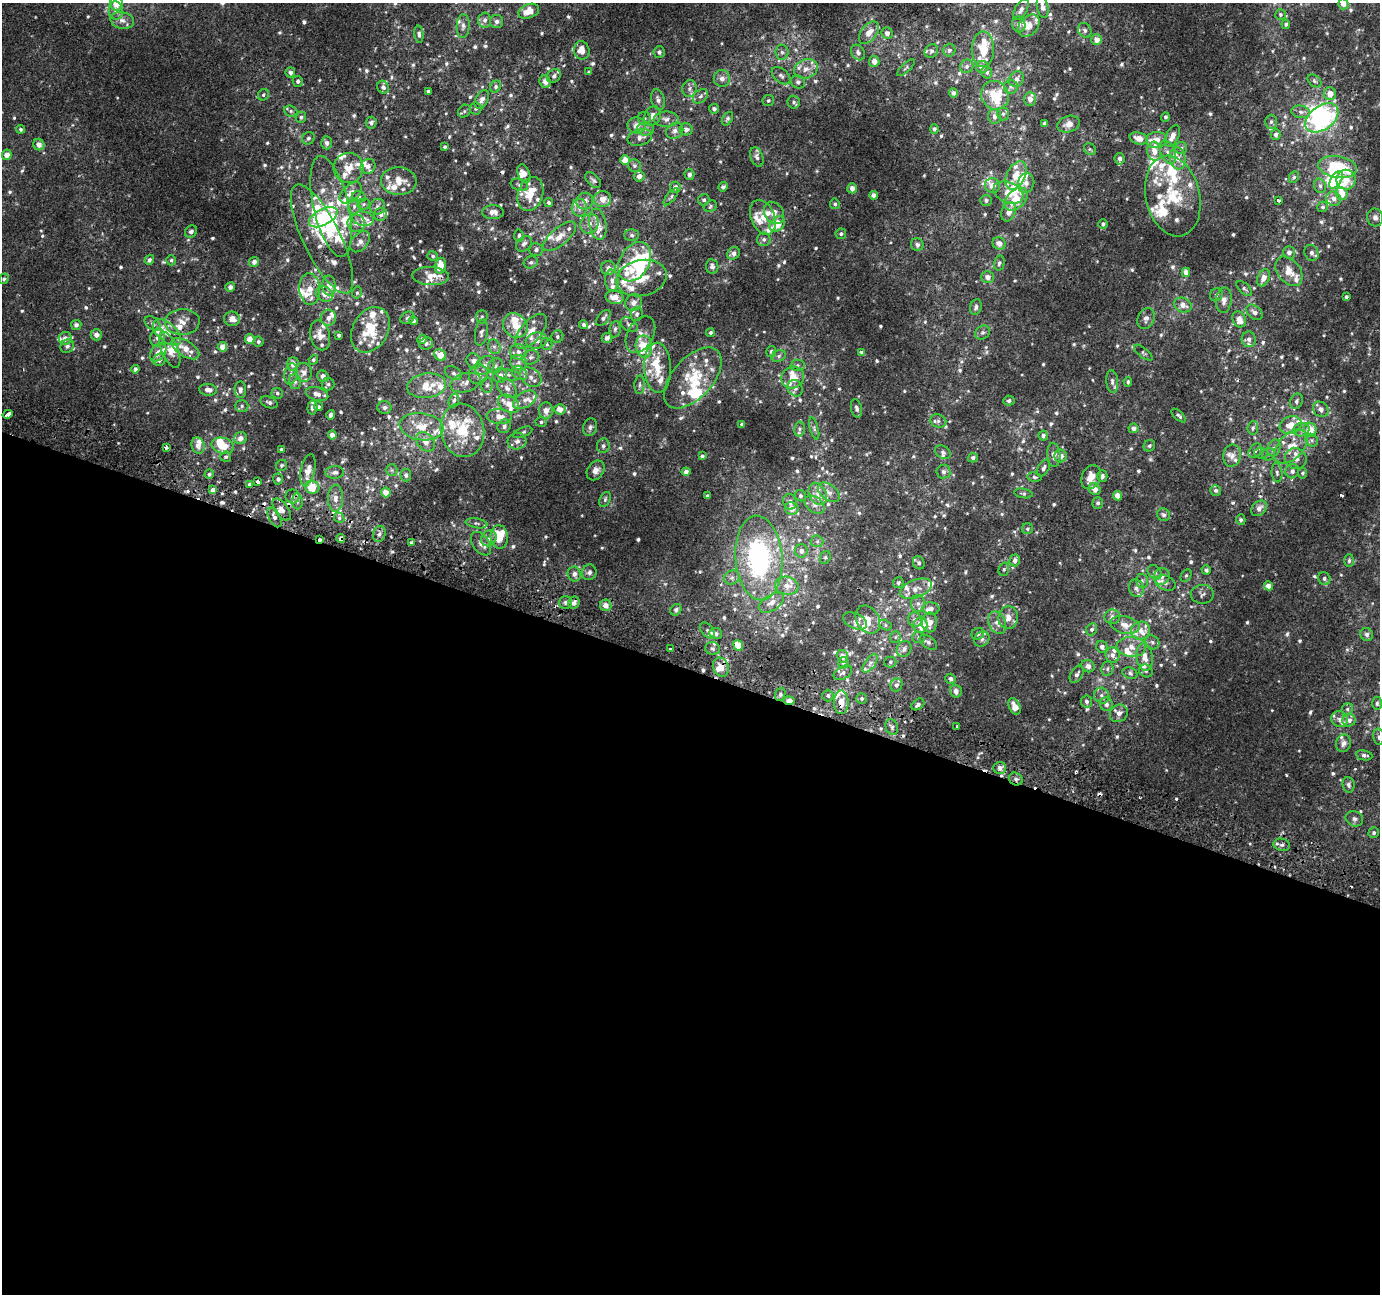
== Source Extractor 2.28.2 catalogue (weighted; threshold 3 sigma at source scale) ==
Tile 14 of 4 x 4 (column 2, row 4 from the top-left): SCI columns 1403-2780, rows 315-1606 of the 5553 x 5736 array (HDU 1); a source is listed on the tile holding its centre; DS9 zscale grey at full resolution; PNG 1382 x 1296 px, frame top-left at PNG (2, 3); each listed source drawn as its Kron ellipse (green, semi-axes under 4 px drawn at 4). Shown black and unused: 48% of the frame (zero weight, under 2 of 3 exposures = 2% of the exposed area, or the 3 px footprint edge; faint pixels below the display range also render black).
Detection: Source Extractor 2.28.2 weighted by HDU 2 'WHT'; one run over the whole footprint, this tile lists its part. Background 9.87e-04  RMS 0.0028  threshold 0.0125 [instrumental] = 3 sigma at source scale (4.5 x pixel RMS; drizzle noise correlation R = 1.50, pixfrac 1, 0.0396/0.0396 arcsec/px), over >= 5 px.
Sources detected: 1024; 3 too faint to see at this stretch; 8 inside a brighter object's white glare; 10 cosmic-ray / hot-pixel residue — neither listed nor drawn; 197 inside a brighter listed object's ellipse — not listed separately; of the other 806, all 500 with FLUX_AUTO >= 0.516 (the completeness limit of this list) listed and drawn (306 fainter detections not listed), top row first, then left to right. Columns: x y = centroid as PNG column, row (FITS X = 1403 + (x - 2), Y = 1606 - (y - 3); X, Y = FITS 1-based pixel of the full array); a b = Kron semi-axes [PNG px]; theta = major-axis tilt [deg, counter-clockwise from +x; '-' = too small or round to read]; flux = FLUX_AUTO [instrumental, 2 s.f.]
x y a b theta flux
117 3 7 6 - 4.8
1343 4 5 5 - 2.2
1043 7 11 5 -78 1.8
1021 10 11 6 59 1.1
116 11 9 7 -84 1.4
529 11 11 7 19 3.4
1280 15 5 5 - 0.54
122 20 12 8 -13 1.7
485 20 7 6 - 1.1
497 21 6 6 - 0.8
1019 24 8 6 -73 0.99
1286 24 4 4 - 0.52
463 26 12 6 86 1.1
1029 26 13 9 48 2.5
1085 30 8 6 -57 0.82
869 33 13 7 51 3
887 33 6 5 - 1.5
419 34 8 4 -84 0.71
1097 40 5 5 - 2.2
983 49 18 11 89 6.6
582 50 9 7 -78 2.5
949 50 6 6 - 0.7
931 51 7 6 - 0.68
659 52 6 5 - 0.89
782 52 7 6 - 0.9
858 53 8 6 -60 1
874 61 5 5 - 2.3
967 66 7 6 - 0.82
982 67 6 6 - 1.3
906 68 11 4 44 0.55
806 69 12 9 20 2.5
290 72 5 5 - 1
589 72 3 3 - 0.53
987 72 6 5 - 0.89
554 76 7 6 - 0.95
781 76 11 6 -40 1
722 78 8 8 - 1.4
1016 79 8 7 - 1.3
298 81 5 5 - 0.8
1314 81 8 5 -42 0.62
545 82 6 5 - 1.9
798 82 7 6 - 0.88
383 87 6 5 - 0.89
496 87 6 5 - 0.63
1011 87 7 7 - 0.8
689 88 8 7 - 1
428 91 3 3 - 0.53
953 93 4 4 - 0.87
1330 94 6 6 - 2.7
263 95 6 5 - 0.52
995 95 15 13 -54 10
700 96 8 6 40 0.79
482 99 10 6 62 1.4
1030 99 7 6 - 1.5
658 100 10 6 -73 1.1
768 100 6 5 - 0.52
794 102 7 6 - 0.62
476 109 6 6 - 0.63
714 109 5 5 - 0.82
291 111 7 5 -22 0.62
464 111 7 5 45 0.58
1301 112 9 6 -10 1.1
1003 114 6 5 - 0.59
652 116 10 8 61 1.8
995 116 7 6 - 1.2
301 117 6 5 - 0.62
1165 117 5 4 - 0.55
644 118 6 6 - 0.73
1322 118 18 12 36 52
666 119 12 7 0 1.5
727 119 7 5 59 0.58
1271 122 7 6 - 0.66
371 123 6 5 - 0.81
1045 124 4 4 - 1
1069 124 11 8 17 2.2
637 125 9 8 - 1.9
20 129 4 4 - 0.53
645 129 8 6 -3 1
686 129 6 6 - 1.1
934 129 5 4 - 0.58
675 131 9 7 39 1.3
1276 134 5 5 - 0.83
1172 136 11 6 63 2.4
308 138 6 6 - 0.67
640 138 12 8 16 1.5
1139 138 9 6 -16 2.7
1156 140 10 8 4 2.6
327 143 6 5 - 0.9
39 145 6 5 - 2
445 147 4 4 - 0.57
1181 148 6 6 - 0.64
1090 149 6 5 - 0.53
1154 151 9 7 -83 2.6
1168 152 12 7 -69 1.6
7 155 5 4 - 2.1
757 157 10 6 -69 1
1177 158 11 8 -80 2.1
1120 159 6 5 - 0.94
625 160 5 5 - 2.7
368 166 8 7 - 0.99
634 166 7 6 - 0.65
1338 167 19 11 -10 19
348 168 15 15 - 4.1
524 174 10 6 -68 1.8
689 174 5 5 - 1.1
1016 175 15 9 64 4.2
639 176 5 5 - 1.5
1294 177 6 5 - 0.53
593 180 9 5 -44 0.71
1336 180 10 5 57 9.2
1346 180 10 9 - 3.6
399 181 17 14 -4 3.6
1026 183 10 8 72 1.5
519 185 9 6 -19 0.92
992 185 8 7 - 2.3
1320 186 7 5 -73 0.79
675 187 5 5 - 1.3
723 187 5 4 - 0.85
852 188 5 5 - 1.9
1008 192 16 10 -23 3.8
351 193 13 8 43 2.5
1342 193 6 6 - 3.6
530 194 17 12 70 4.8
874 195 4 4 - 1.4
1173 196 41 27 -77 15
359 197 7 5 -15 0.64
671 197 10 4 52 0.63
602 199 8 8 - 2.8
1016 199 13 9 44 5.6
1334 199 7 7 - 1.6
704 200 6 5 - 0.61
986 200 6 5 - 0.73
1278 200 3 3 - 1.7
585 201 8 8 - 1.7
549 202 4 4 - 0.63
364 204 6 5 - 0.57
835 204 5 5 - 0.56
331 206 52 17 -77 13
710 206 7 5 27 0.53
354 207 8 6 89 1
378 207 8 7 - 1.1
1322 207 5 5 - 0.63
579 208 9 7 83 1.4
493 212 11 7 0 1.8
1009 212 10 7 72 1.8
774 213 12 9 -56 2.5
381 214 7 6 - 1.3
323 217 15 8 28 17
763 217 18 12 -68 4.3
1375 217 9 8 - 1.3
363 219 11 7 -10 1.9
356 223 9 9 - 1.5
589 224 10 8 58 1.8
598 224 16 8 -81 2.4
777 224 9 6 41 6.2
1103 224 5 4 - 0.67
191 231 6 5 - 0.83
841 234 5 5 - 0.62
632 235 7 6 - 0.75
519 236 6 5 - 0.73
560 236 20 8 41 3
322 239 60 19 -64 9.8
764 239 7 6 - 0.86
360 242 12 8 49 1.6
999 243 7 6 - 1.7
524 244 9 6 41 1
917 245 7 6 - 0.99
536 250 7 6 - 0.86
1289 252 6 6 - 1.3
733 253 7 6 - 1.1
1312 253 8 6 -64 1.1
433 256 5 5 - 0.56
149 260 5 4 - 0.99
171 260 5 4 - 0.52
254 262 5 4 - 1.3
531 262 7 6 - 0.64
635 262 21 14 60 13
999 263 7 5 77 0.65
440 266 8 5 75 3.6
712 267 7 6 - 0.97
608 268 7 7 - 1.3
1289 271 16 11 -51 3.3
1186 272 4 4 - 2.4
431 276 18 9 -2 3.9
988 277 6 6 - 1.6
641 278 25 18 13 7.7
1263 278 9 6 63 1.9
4 279 5 4 - 0.53
612 280 11 6 -85 1.5
329 286 10 6 -89 2.2
230 287 5 5 - 0.87
1244 288 9 5 -41 0.58
310 289 16 10 -86 3.3
357 293 6 5 - 0.52
324 294 9 7 -27 2.1
1216 295 7 6 - 0.67
615 297 9 6 -10 2.4
1346 297 4 3 - 0.55
1224 300 12 8 83 1.6
634 302 9 8 - 1.8
1183 305 9 7 -24 2
976 307 8 6 72 0.99
1254 312 9 6 -39 1.3
637 314 7 6 - 0.63
482 317 7 5 89 0.53
328 318 8 7 - 1.4
407 318 7 5 30 0.62
603 318 9 5 50 0.9
1146 318 11 8 67 1.3
232 319 8 7 - 2.2
1239 319 8 6 -63 2.7
413 321 4 4 - 0.89
182 322 17 13 4 3.6
153 323 9 6 -39 0.85
76 325 5 5 - 0.96
515 325 13 11 -48 5.1
584 325 4 3 - 0.81
629 325 9 6 -34 0.98
615 329 8 5 80 0.71
370 330 24 17 61 10
531 331 21 10 49 3.7
167 332 17 9 -41 3.4
983 332 8 6 42 0.88
481 333 13 6 80 1.1
710 333 4 3 - 0.52
96 335 6 5 - 1.4
320 335 15 9 -76 2.5
339 335 4 3 - 0.53
640 335 19 13 61 2.7
557 337 6 5 - 0.6
65 338 6 6 - 1.8
158 338 9 7 77 1.7
607 338 5 5 - 1
250 339 5 4 - 2.4
422 339 5 4 - 1.2
1249 339 8 7 - 1
536 341 11 8 9 1.9
258 342 5 5 - 0.62
426 344 7 6 - 0.82
547 344 6 5 - 0.62
67 346 7 6 - 0.83
644 346 11 8 -80 8.3
222 347 5 5 - 2.9
494 347 8 6 -68 0.88
185 349 16 7 -32 3.5
170 350 19 8 -68 3
771 351 5 5 - 0.55
158 352 10 7 52 2.2
518 352 8 7 - 1.4
861 352 3 3 - 1.2
1143 353 11 4 -39 0.56
440 355 6 5 - 4.3
779 356 7 5 24 0.77
531 357 9 7 21 1.1
159 360 6 5 - 1.1
313 360 5 4 - 0.52
474 361 8 7 - 1.8
519 362 8 7 - 1.3
293 364 7 5 86 1.7
485 365 11 8 39 2
798 365 7 5 -1 0.69
495 366 8 7 - 1
658 368 25 13 -87 6.4
135 369 4 4 - 0.79
304 372 9 8 - 1.6
453 373 9 6 -33 0.83
519 373 8 6 -35 1.2
291 374 10 6 79 1.3
478 374 10 9 - 2.1
508 375 13 5 -11 1.2
323 376 6 5 - 1.6
500 376 7 7 - 1.4
531 377 11 8 -36 2
693 378 37 20 47 12
793 378 11 10 - 3.7
1112 381 11 6 -86 0.97
295 382 7 6 - 0.81
1128 382 5 4 - 0.55
465 383 15 9 16 2.1
328 384 6 6 - 0.76
487 385 7 5 87 0.75
640 385 9 5 86 0.68
427 386 19 12 8 5.7
507 388 11 8 -46 1.7
795 388 8 7 - 1.1
208 390 9 6 -5 1.6
240 390 8 5 -87 1.1
277 393 6 5 - 0.56
317 394 11 6 -16 1.8
454 400 7 5 72 0.57
525 400 13 7 32 2
1009 401 5 5 - 0.61
1296 401 8 6 65 0.8
269 402 9 5 -21 0.72
509 404 11 8 -32 3.4
242 406 7 6 - 0.69
319 407 5 4 - 0.54
384 407 7 6 - 0.97
312 408 7 5 84 0.95
856 408 9 5 -76 0.78
560 409 5 5 - 2.2
1321 409 8 7 - 1.3
546 411 8 7 - 2.3
8 414 5 3 - 4.6
331 415 5 4 - 0.87
499 416 12 7 -3 2.6
1179 416 9 4 -43 0.62
938 421 8 6 -21 0.87
541 422 5 5 - 0.54
742 424 4 3 - 0.56
1291 425 11 8 19 3.4
504 426 7 6 - 0.93
422 427 22 13 -8 6.4
590 427 9 7 73 0.88
814 428 11 4 -75 0.72
1133 428 5 5 - 1.3
1253 428 7 5 83 0.62
799 429 7 5 78 0.69
462 430 27 21 -78 12
1301 430 8 6 14 1.1
1310 430 7 6 - 3.9
523 432 10 5 22 0.67
332 435 4 4 - 2
1043 436 5 4 - 0.8
241 438 6 6 - 1.6
1312 440 7 5 -48 0.72
517 441 9 8 - 1.3
426 442 11 8 -46 2.3
198 445 8 6 -74 1.8
223 446 11 8 -16 5.3
603 446 7 6 - 0.83
1149 446 6 5 - 0.58
1291 447 20 12 47 5.1
166 448 3 3 - 1.4
1274 448 8 6 72 1
281 450 3 3 - 0.61
1255 451 8 5 50 0.84
943 452 8 6 -33 0.85
1261 453 6 5 - 0.63
1268 454 7 6 - 0.7
1054 455 12 6 -86 1.8
702 456 4 3 - 0.61
1061 456 6 6 - 1.8
1232 456 11 9 75 1.8
226 457 5 5 - 0.54
973 458 5 4 - 0.94
1296 458 11 10 - 1.8
282 465 6 5 - 0.53
1043 468 9 5 61 0.83
308 470 16 7 78 3.2
392 470 6 5 - 0.53
596 470 10 8 55 1.6
1292 471 7 6 - 1
335 472 9 6 1 1.2
686 472 4 4 - 1.5
943 472 7 7 - 0.82
1277 473 10 5 -84 0.8
1302 473 5 5 - 0.54
209 474 5 4 - 0.58
406 475 6 5 - 0.82
1102 476 6 5 - 0.84
1034 477 7 4 -9 0.57
1091 477 12 9 67 3.5
278 479 5 5 - 0.64
257 482 4 3 - 2.3
249 484 4 3 - 0.68
312 487 7 6 - 5.8
1095 489 6 5 - 2.4
213 490 4 4 - 1.3
1216 490 5 5 - 0.6
386 492 5 5 - 2.9
829 492 12 7 -38 1.7
1023 493 9 4 -10 0.6
818 494 11 8 -63 2.4
292 496 7 7 - 0.93
707 496 4 3 - 0.67
800 496 6 5 - 0.74
1118 496 5 4 - 2.4
335 498 13 7 89 2.1
605 499 8 5 65 0.59
297 501 8 5 -85 0.82
790 502 8 6 -74 1.2
1098 503 5 5 - 0.64
815 505 11 7 -38 1.6
792 508 7 6 - 2.5
1259 508 9 6 44 1.7
282 509 13 6 -55 1.8
1163 515 7 6 - 0.77
275 517 11 5 -62 1
339 518 5 4 - 0.55
1241 520 5 4 - 0.56
476 523 11 4 -10 0.71
1027 529 5 5 - 0.54
379 534 8 6 76 0.95
499 537 12 8 -84 5.9
341 538 4 4 - 1.3
489 538 8 7 - 1.3
320 539 3 2 - 0.92
817 541 6 6 - 0.68
412 542 3 3 - 2.5
481 544 13 8 -55 1.8
801 551 6 6 - 1.3
825 557 6 5 - 0.55
759 558 42 23 -85 48
1015 560 6 5 - 1.2
1349 561 6 5 - 0.57
919 563 7 5 -63 0.71
1004 569 7 5 74 0.55
1206 570 5 4 - 0.58
589 572 8 7 - 0.99
1155 572 8 6 -44 0.81
574 574 7 6 - 1.3
1186 575 7 5 62 0.53
1162 576 8 7 - 1.9
732 578 8 7 - 0.96
1324 578 6 6 - 0.74
1142 581 7 6 - 0.72
898 583 5 5 - 0.71
1165 583 10 7 -24 1.3
787 586 12 9 -10 2.6
1268 586 4 4 - 2.2
1136 588 9 7 -79 1.1
916 589 17 9 20 2.6
1202 594 11 9 3 1
565 602 6 6 - 0.94
574 603 6 5 - 1.2
771 603 14 8 32 2.4
918 603 8 6 -88 1.1
606 605 6 5 - 2.1
931 609 8 6 -5 1.3
676 610 6 5 - 0.8
1112 617 7 7 - 1.3
1008 618 11 9 84 2.7
868 619 15 11 -57 3.4
915 620 7 7 - 1.1
855 621 13 7 -26 1.4
929 622 10 7 88 2.7
997 623 12 8 -65 2
886 625 7 5 -30 0.55
921 625 7 7 - 4.3
1125 625 15 8 -12 2.8
1092 629 6 5 - 0.76
707 630 9 5 -48 0.89
1140 631 10 9 - 2.2
716 634 6 5 - 1.4
978 634 6 5 - 0.82
1367 634 6 6 - 0.79
895 637 6 5 - 0.52
919 637 6 5 - 0.58
982 639 8 7 - 0.92
928 642 10 6 -37 0.87
1152 642 7 6 - 0.84
738 645 5 4 - 4.8
1102 647 6 5 - 0.93
1131 647 15 10 -4 3
713 648 7 6 - 0.83
670 649 3 3 - 0.63
904 649 8 7 - 1.3
1112 655 8 7 - 1.3
842 656 6 5 - 2.1
1144 657 14 8 -82 2.7
890 662 6 5 - 0.52
843 663 6 5 - 0.57
870 663 10 5 54 1.1
1088 666 7 6 - 1.4
721 667 10 7 -68 2.5
1107 669 7 6 - 0.71
1146 671 7 6 - 0.61
843 673 10 6 29 1.1
1130 673 7 5 -20 0.82
1077 674 9 5 57 0.98
950 679 5 5 - 1
896 685 7 6 - 0.95
956 691 6 5 - 1.5
780 694 7 5 71 0.62
828 696 6 5 - 0.63
1102 696 8 7 - 1.1
862 699 5 5 - 0.57
789 701 5 4 - 1.8
841 702 12 7 -90 3.2
1087 702 6 5 - 0.85
1377 703 7 4 -90 0.54
918 704 7 5 38 0.88
1106 704 7 6 - 1.2
1015 706 8 5 -67 2.8
1347 709 6 5 - 0.62
1119 713 9 8 - 1.6
1340 719 8 7 - 1.3
1349 720 6 6 - 1.3
957 726 3 3 - 0.93
892 727 8 6 -69 0.8
1379 737 8 5 -81 0.75
1343 743 9 7 71 1.2
1364 755 8 5 -9 0.81
1000 768 6 6 - 1.3
1016 779 7 6 - 1
1349 785 8 6 -82 0.75
1354 819 9 7 -24 1
1374 833 5 5 - 0.61
1282 845 8 6 -11 1
Overlapping masked pixels (flux is a lower limit): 10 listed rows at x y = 806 69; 431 276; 8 414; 257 482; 341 538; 320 539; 721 667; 789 701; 841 702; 1016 779
Isophote crosses this tile's border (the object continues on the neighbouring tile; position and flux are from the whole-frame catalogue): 5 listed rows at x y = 117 3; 1343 4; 1043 7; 1377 703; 1379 737